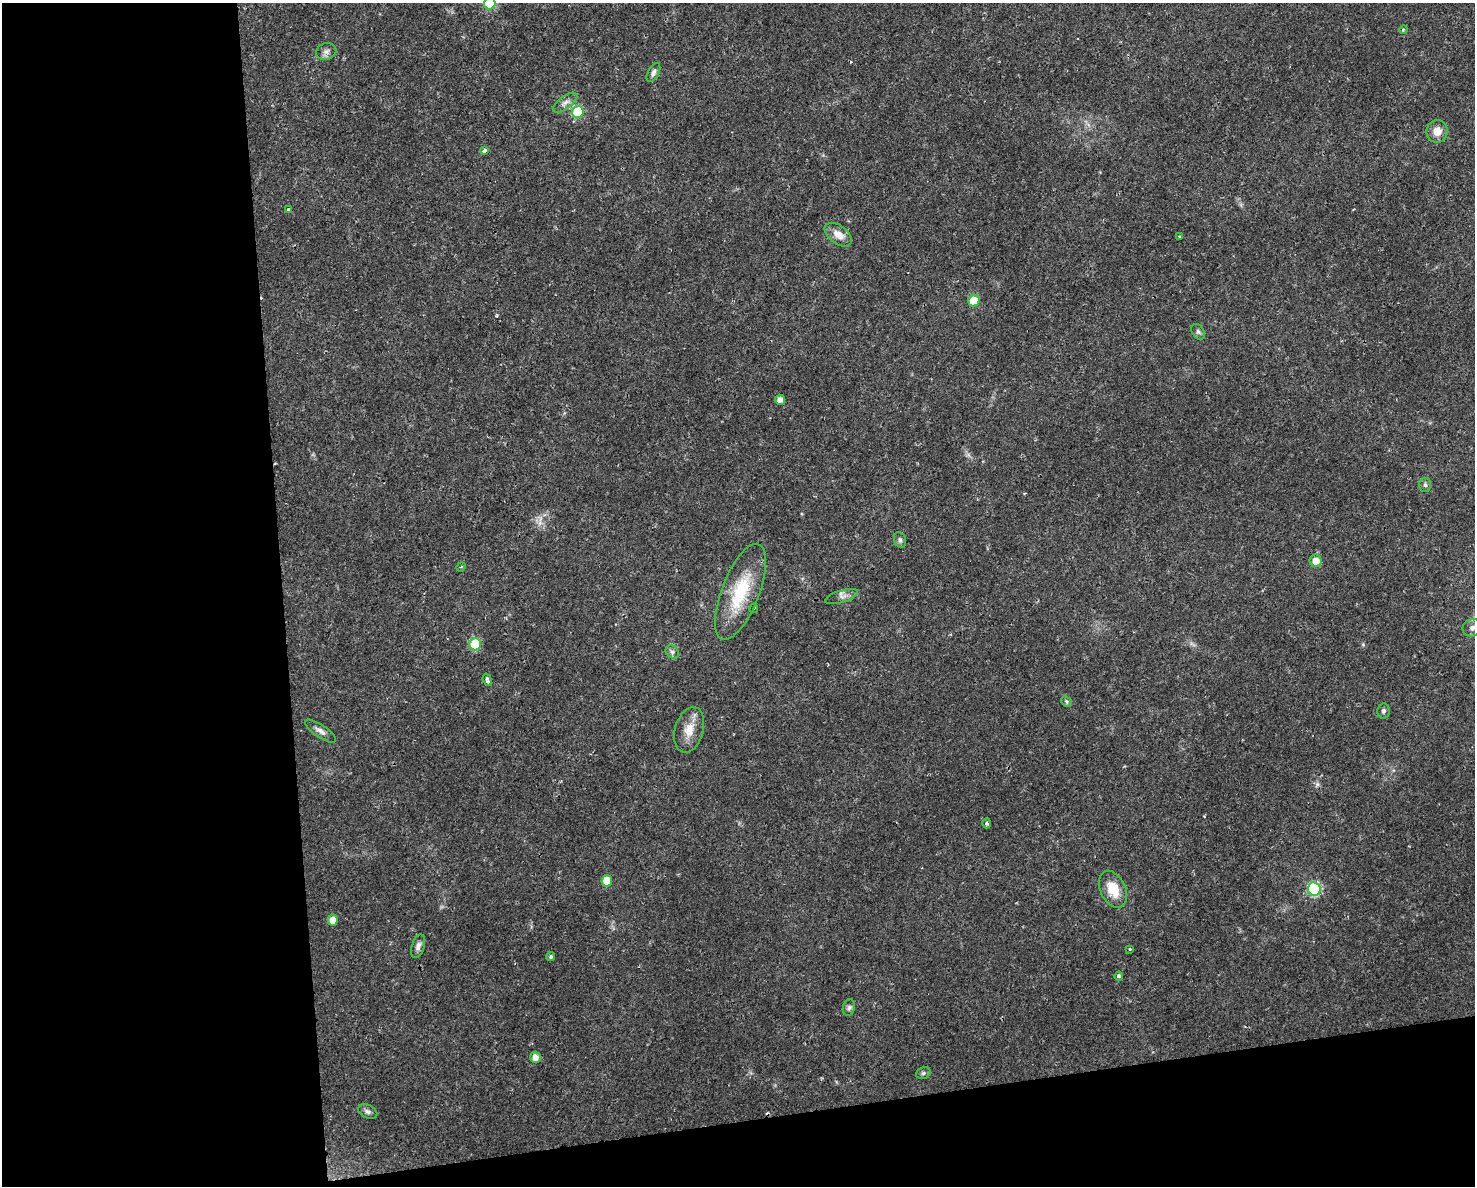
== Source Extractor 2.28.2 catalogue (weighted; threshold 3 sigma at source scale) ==
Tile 10 of 3 x 4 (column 1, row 4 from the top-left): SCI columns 62-1534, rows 1-1184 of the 4496 x 4734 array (HDU 1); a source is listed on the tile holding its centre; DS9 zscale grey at full resolution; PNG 1477 x 1188 px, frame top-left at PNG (2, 3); each listed source drawn as its Kron ellipse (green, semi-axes under 4 px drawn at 4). Shown black and unused: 25% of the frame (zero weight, under 2 of 3 exposures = <1% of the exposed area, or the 3 px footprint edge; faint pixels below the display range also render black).
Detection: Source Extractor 2.28.2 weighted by HDU 2 'WHT'; one run over the whole footprint, this tile lists its part. Background 0.0169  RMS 0.0028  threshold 0.0124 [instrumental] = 3 sigma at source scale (4.5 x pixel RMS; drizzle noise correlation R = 1.50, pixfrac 1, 0.0396/0.0396 arcsec/px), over >= 5 px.
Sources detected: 46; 1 too faint to see at this stretch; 3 cosmic-ray / hot-pixel residue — neither listed nor drawn; the other 42 listed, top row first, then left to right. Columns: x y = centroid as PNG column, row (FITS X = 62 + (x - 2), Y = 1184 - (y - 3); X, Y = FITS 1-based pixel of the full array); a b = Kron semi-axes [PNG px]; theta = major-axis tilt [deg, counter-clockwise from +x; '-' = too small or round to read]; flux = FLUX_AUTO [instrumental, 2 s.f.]
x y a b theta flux
490 3 6 6 - 16
1403 30 4 3 - 0.29
326 51 10 8 16 1.2
653 72 10 5 63 0.98
565 103 14 6 37 1.3
578 112 6 6 - 17
1437 131 11 10 - 2.7
484 151 3 3 - 2.6
288 209 3 3 - 1.5
838 235 16 9 -37 3
1179 236 3 3 - 0.26
974 301 6 5 - 7.4
1198 332 8 6 -57 0.7
780 400 5 5 - 1.6
1425 485 7 6 - 0.69
900 540 8 6 -70 0.76
1316 561 6 6 - 3
461 567 5 3 - 0.31
740 592 51 19 69 15
841 596 17 6 16 1.3
754 608 5 2 - 0.55
1472 628 10 8 22 1.4
475 644 6 6 - 15
672 652 7 6 - 0.76
487 680 6 3 -71 1
1066 701 6 4 -45 0.45
1383 711 7 6 - 0.68
689 730 23 14 74 4.4
321 731 18 6 -34 1.5
987 823 5 4 - 0.59
607 881 6 5 - 4.5
1113 889 19 12 -64 6.3
1314 889 7 6 - 30
333 920 5 5 - 2.9
418 946 12 6 72 1.2
1130 949 3 3 - 0.27
551 957 4 4 - 0.52
1119 976 4 3 - 1.8
849 1007 8 6 74 0.73
535 1057 6 5 - 2.3
923 1073 7 5 22 0.58
368 1111 10 6 -24 0.93
Isophote crosses this tile's border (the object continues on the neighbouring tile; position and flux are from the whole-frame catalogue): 1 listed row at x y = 490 3